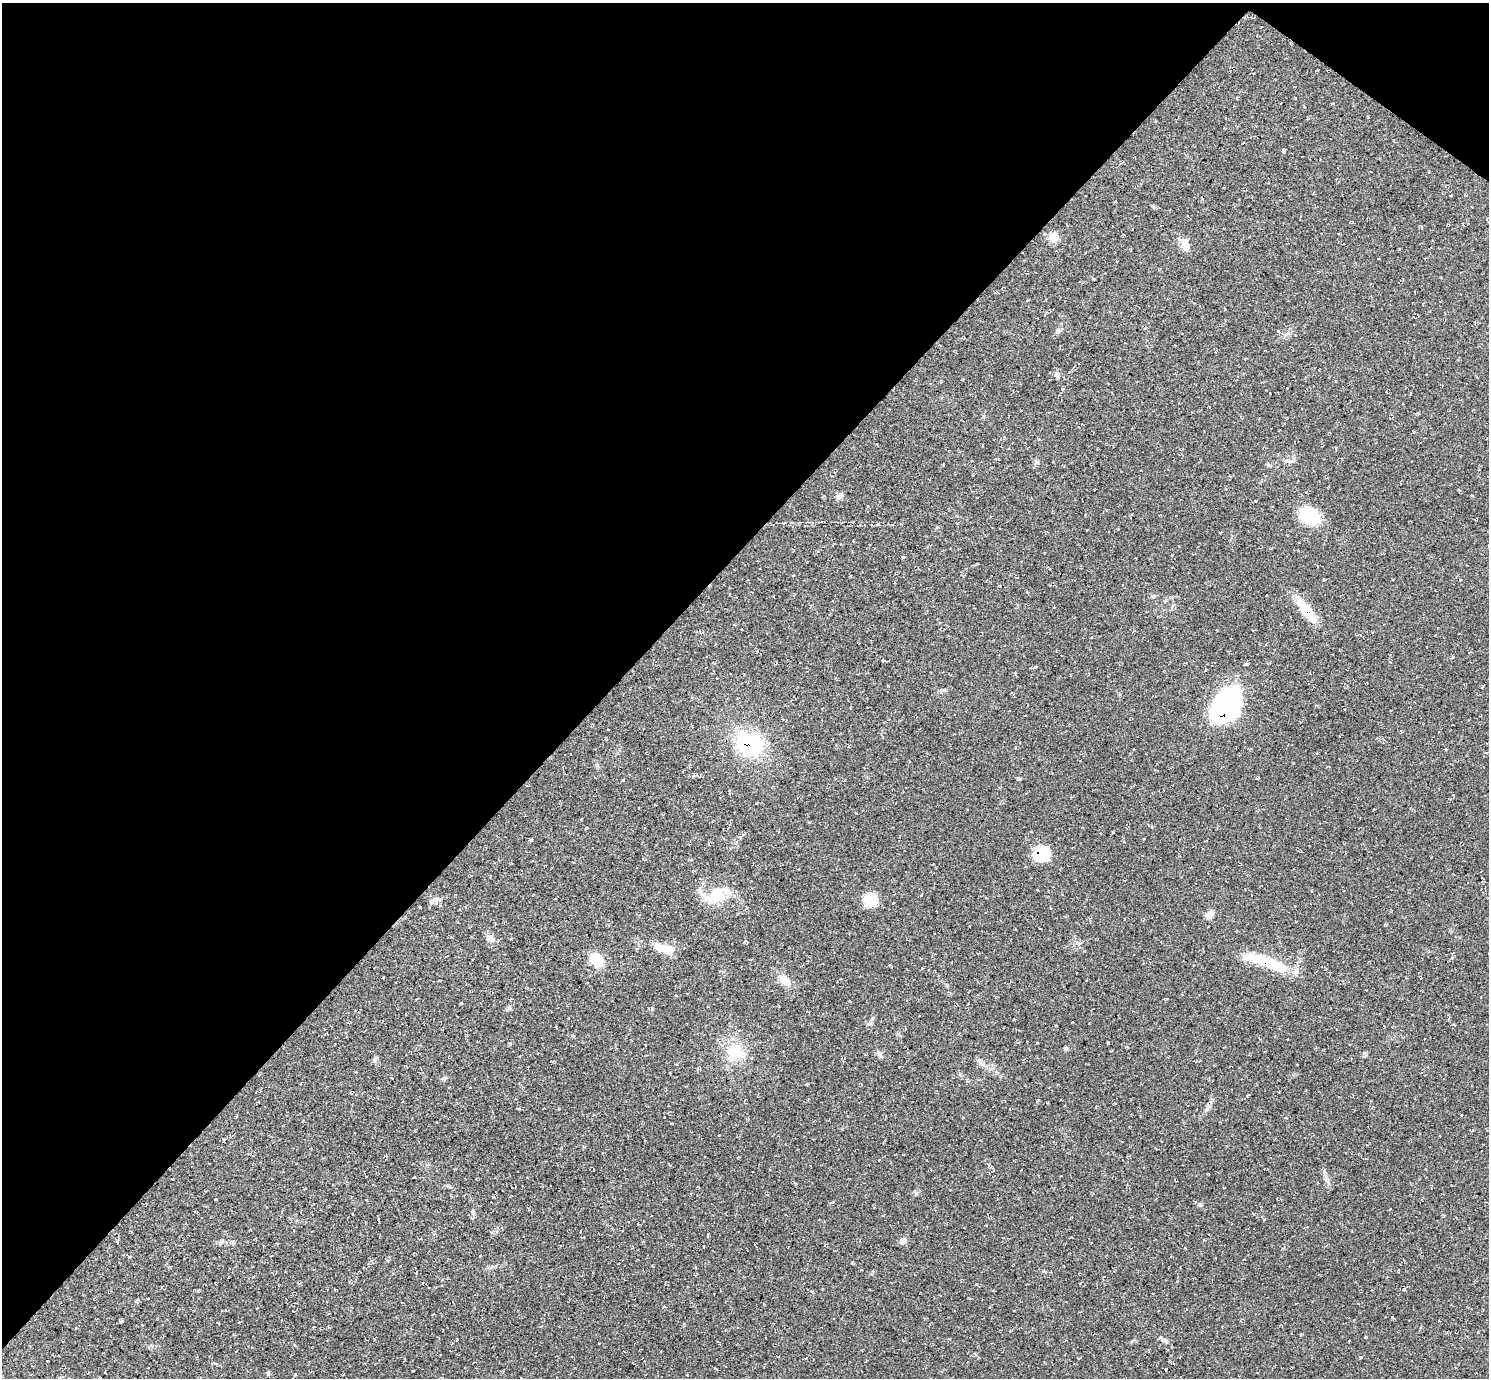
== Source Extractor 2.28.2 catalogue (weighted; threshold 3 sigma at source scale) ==
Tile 2 of 4 x 4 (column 2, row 1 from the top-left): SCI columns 1488-2974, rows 4283-5658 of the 5952 x 5956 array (HDU 1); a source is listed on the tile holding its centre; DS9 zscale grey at full resolution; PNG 1491 x 1380 px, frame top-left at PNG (2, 3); no overlay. Shown black and unused: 42% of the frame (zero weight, under 2 of 3 exposures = <1% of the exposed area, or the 3 px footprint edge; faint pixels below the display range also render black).
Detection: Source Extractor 2.28.2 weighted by HDU 2 'WHT'; one run over the whole footprint, this tile lists its part. Background 0.055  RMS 0.008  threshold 0.0362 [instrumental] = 3 sigma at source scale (4.5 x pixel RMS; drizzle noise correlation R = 1.50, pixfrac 1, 0.05/0.05 arcsec/px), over >= 5 px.
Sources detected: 92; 1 inside a brighter object's white glare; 3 cosmic-ray / hot-pixel residue — not listed; the other 88 listed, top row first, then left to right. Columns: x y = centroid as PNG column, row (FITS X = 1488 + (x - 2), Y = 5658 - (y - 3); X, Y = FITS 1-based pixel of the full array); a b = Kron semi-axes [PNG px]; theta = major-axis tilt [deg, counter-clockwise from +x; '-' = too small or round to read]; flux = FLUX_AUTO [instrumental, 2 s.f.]
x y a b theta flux
1243 143 2 2 - 0.43
1283 150 4 3 - 2.1
1053 237 12 10 81 7.5
1185 244 19 8 -80 6.2
1028 300 4 2 - 0.75
1145 328 4 3 - 1
1058 331 8 7 - 1.9
1057 375 10 7 -74 2.7
1063 389 4 3 - 1.5
1286 418 4 2 - 0.6
1290 461 16 3 -4 2.1
839 496 8 7 - 3.4
1309 516 21 16 -26 32
878 524 4 3 - 1.3
1220 533 4 2 - 0.55
793 576 3 2 - 0.83
1393 580 3 2 - 0.65
1460 580 4 3 - 0.58
1154 596 8 5 27 1.4
1305 609 36 9 -53 23
883 660 4 2 - 0.63
1036 667 4 3 - 0.72
1482 687 3 2 - 0.65
945 690 6 3 -70 0.77
1226 706 27 18 66 220
749 744 30 23 -17 76
1486 753 4 3 - 0.66
694 775 5 3 - 1.4
1019 779 5 4 - 1.1
623 780 4 3 - 0.83
809 822 4 3 - 0.59
586 828 4 2 - 0.93
530 840 5 3 - 1.2
1042 854 15 13 -5 34
1062 894 3 3 - 0.43
716 895 28 21 57 24
436 899 9 8 - 3.8
870 900 14 13 - 20
1209 915 9 7 19 5.4
491 938 11 10 - 4.7
659 947 24 10 -20 10
596 960 13 11 -53 20
1265 962 58 11 -19 41
741 966 2 2 - 0.5
1421 978 3 2 - 0.66
784 980 14 9 -38 9.7
461 1003 4 3 - 0.7
509 1008 7 5 55 1.9
872 1019 9 3 45 1.5
1108 1042 3 2 - 0.74
645 1045 2 2 - 0.55
1066 1048 6 5 - 1
736 1052 29 21 -24 26
879 1054 11 5 -52 2.2
375 1060 8 6 85 2.2
552 1061 4 2 - 0.76
979 1061 13 3 -56 2.3
670 1073 2 2 - 0.54
444 1078 8 4 22 1.5
807 1084 4 4 - 0.74
1207 1107 12 6 70 3.1
518 1108 4 2 - 0.68
236 1117 4 3 - 0.64
385 1156 5 3 - 0.75
1326 1178 8 5 -45 2.2
172 1179 3 2 - 0.57
1176 1180 4 2 - 0.83
1200 1205 6 5 - 2
473 1212 8 6 -69 2.1
708 1235 4 2 - 0.64
903 1241 7 7 - 5.1
117 1242 4 3 - 0.78
221 1242 6 6 - 1.6
129 1257 3 3 - 1.4
618 1264 3 2 - 0.53
1080 1283 4 2 - 0.53
148 1298 2 2 - 0.48
137 1301 6 4 -89 1.1
1296 1303 3 2 - 0.69
1392 1317 4 3 - 0.59
121 1322 5 4 - 1.1
1010 1331 4 3 - 0.64
1164 1340 10 6 -15 2.3
1360 1357 4 3 - 0.57
47 1361 2 2 - 0.53
866 1361 5 2 - 0.62
215 1363 6 4 -20 1.1
268 1373 6 5 - 1.2
Overlapping masked pixels (flux is a lower limit): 3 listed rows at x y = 1226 706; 749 744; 1042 854
Unlisted compact peaks at least as high as the median listed source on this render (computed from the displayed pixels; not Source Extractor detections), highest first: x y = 510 1044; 903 557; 916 1193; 1036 462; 1278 331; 652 1009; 976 1284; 1166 1369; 493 1197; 1478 1332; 888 686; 833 1202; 1366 1337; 740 837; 1152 206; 1038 1100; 1453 657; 744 942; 1364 1053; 852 1263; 597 765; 1037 1043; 1295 98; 1255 501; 671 1123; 420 907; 947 985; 719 1135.